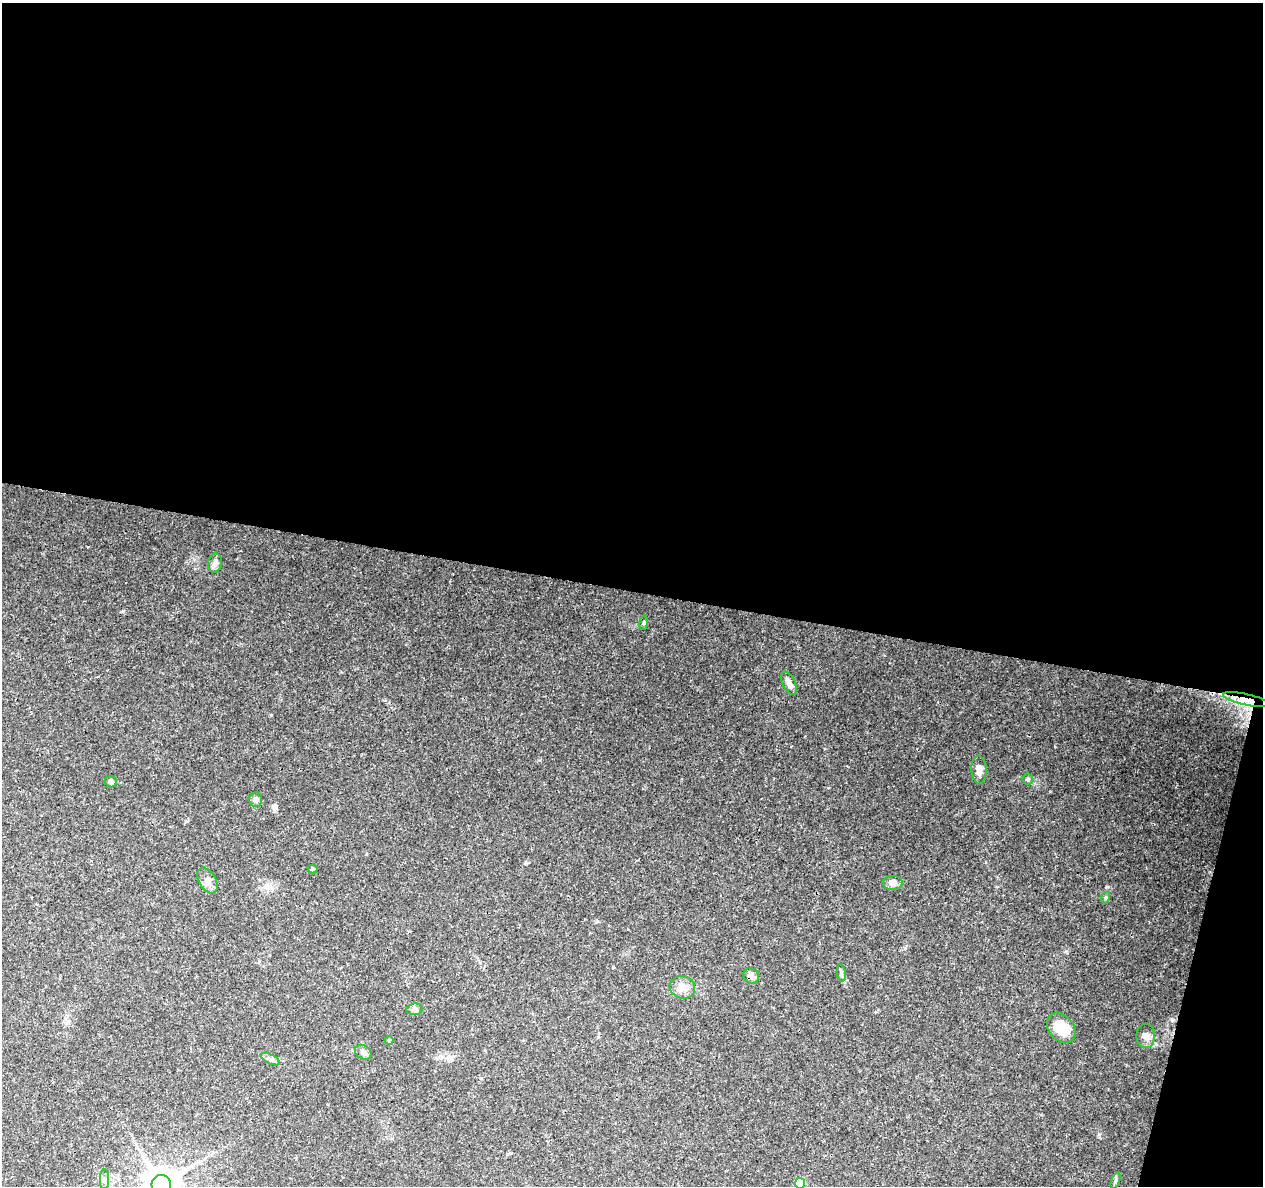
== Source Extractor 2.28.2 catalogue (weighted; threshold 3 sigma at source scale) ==
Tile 4 of 4 x 4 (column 4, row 1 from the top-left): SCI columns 3783-5043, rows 3776-4959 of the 5053 x 5244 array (HDU 1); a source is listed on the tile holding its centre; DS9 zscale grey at full resolution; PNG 1265 x 1188 px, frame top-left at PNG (2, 3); each listed source drawn as its Kron ellipse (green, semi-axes under 4 px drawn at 4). Shown black and unused: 52% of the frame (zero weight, under 3 of 4 exposures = <1% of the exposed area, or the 3 px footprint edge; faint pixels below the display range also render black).
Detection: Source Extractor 2.28.2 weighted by HDU 2 'WHT'; one run over the whole footprint, this tile lists its part. Background 0.0901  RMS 0.0035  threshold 0.0156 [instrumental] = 3 sigma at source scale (4.5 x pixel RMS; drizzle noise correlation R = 1.50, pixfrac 1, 0.0396/0.0396 arcsec/px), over >= 5 px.
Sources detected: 25; all 25 listed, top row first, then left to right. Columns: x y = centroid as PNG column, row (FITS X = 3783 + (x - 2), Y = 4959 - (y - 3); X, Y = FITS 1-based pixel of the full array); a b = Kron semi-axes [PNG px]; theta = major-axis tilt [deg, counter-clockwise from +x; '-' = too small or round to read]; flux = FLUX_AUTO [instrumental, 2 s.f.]
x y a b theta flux
215 563 9 7 77 1.5
644 623 7 3 82 0.5
789 683 13 6 -62 1.8
1246 700 24 5 -12 4
979 770 14 7 -88 2.6
1028 779 5 5 - 0.6
111 782 6 5 - 1.5
256 800 7 6 - 1.2
312 869 5 4 - 0.45
207 881 14 8 -59 2.4
893 883 10 7 4 2
1105 898 6 4 73 0.5
841 973 9 4 -82 0.8
751 976 8 7 - 1.4
682 987 13 11 -16 3.4
414 1009 8 5 6 0.95
1061 1028 17 12 -50 7.7
1146 1036 12 9 -89 2
389 1040 4 4 - 0.41
363 1052 9 6 -31 1.3
270 1059 10 4 -26 1
105 1180 10 4 -90 1
1115 1180 8 3 71 0.63
800 1183 5 5 - 10
161 1185 10 9 - 760
Overlapping masked pixels (flux is a lower limit): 2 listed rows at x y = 1246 700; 751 976
Isophote crosses this tile's border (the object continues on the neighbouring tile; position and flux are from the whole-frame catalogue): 2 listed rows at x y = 800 1183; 161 1185
Unlisted compact peaks at least as high as the median listed source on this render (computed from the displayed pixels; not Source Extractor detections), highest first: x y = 1107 887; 123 611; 1099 1134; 526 863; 271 715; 1066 951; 905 948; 597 921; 613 967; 540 760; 273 807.